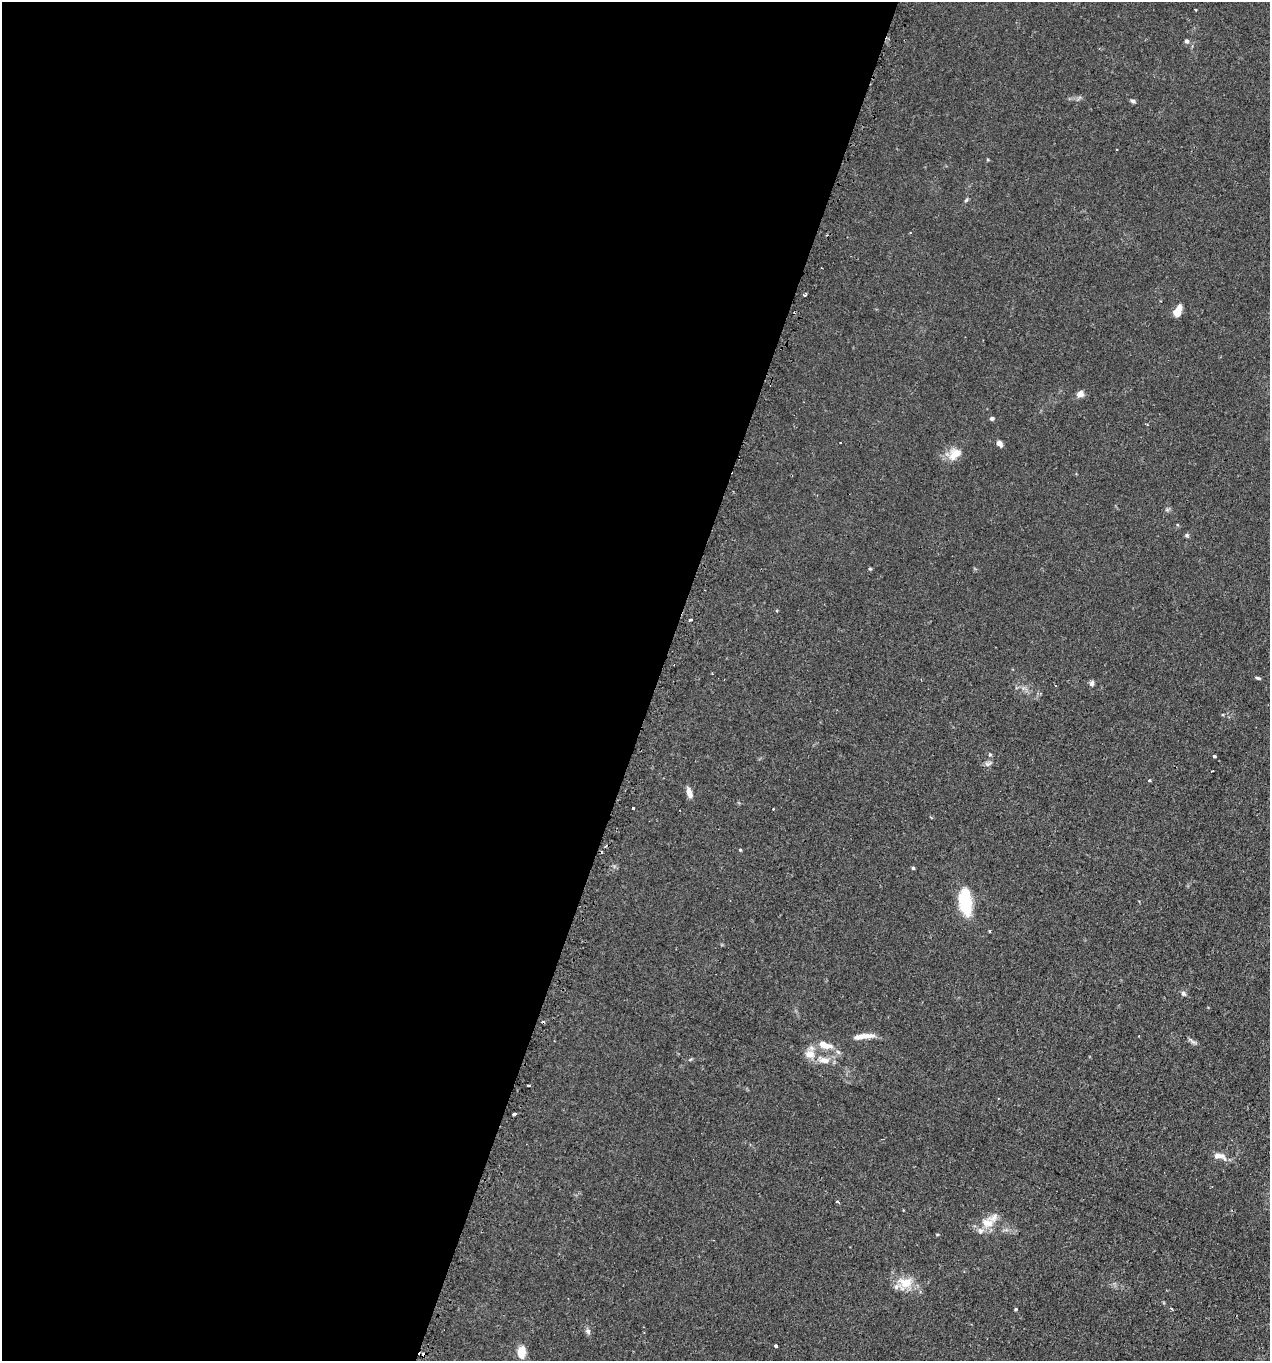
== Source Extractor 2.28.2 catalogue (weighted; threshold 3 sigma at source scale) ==
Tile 5 of 4 x 4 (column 1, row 2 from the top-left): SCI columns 218-1485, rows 2938-4296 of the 5665 x 5686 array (HDU 1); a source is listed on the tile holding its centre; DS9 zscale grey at full resolution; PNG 1272 x 1363 px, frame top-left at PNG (2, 2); no overlay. Shown black and unused: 52% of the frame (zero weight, under 2 of 3 exposures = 3% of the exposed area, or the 3 px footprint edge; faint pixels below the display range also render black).
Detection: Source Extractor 2.28.2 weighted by HDU 2 'WHT'; one run over the whole footprint, this tile lists its part. Background 0.0365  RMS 0.0053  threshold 0.0241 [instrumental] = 3 sigma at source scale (4.5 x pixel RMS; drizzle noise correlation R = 1.50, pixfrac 1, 0.05/0.05 arcsec/px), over >= 5 px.
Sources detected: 47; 4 cosmic-ray / hot-pixel residue — not listed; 4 inside a brighter listed object's ellipse — not listed separately; the other 39 listed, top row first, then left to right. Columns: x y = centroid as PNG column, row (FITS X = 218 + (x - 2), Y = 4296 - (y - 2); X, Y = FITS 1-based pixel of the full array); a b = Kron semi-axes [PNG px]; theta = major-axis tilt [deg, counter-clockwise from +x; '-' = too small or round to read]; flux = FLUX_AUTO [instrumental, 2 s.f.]
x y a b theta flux
1195 9 3 2 - 0.56
1187 41 6 5 - 1.2
1133 101 7 4 -20 1
966 200 7 4 45 0.71
1177 311 11 7 62 6.3
1080 394 6 5 - 4.3
992 418 5 5 - 1
840 443 3 2 - 0.97
1000 443 8 6 -49 2
955 454 19 11 41 6.9
1187 535 6 5 - 0.91
870 569 4 4 - 0.56
691 620 3 3 - 1
1258 678 6 4 -12 0.8
1092 683 6 5 - 1.6
990 754 6 4 0 0.63
1214 756 3 3 - 0.98
1212 771 3 2 - 0.42
1149 780 4 4 - 0.51
689 793 13 6 -71 3.2
633 808 3 2 - 1.7
740 850 5 3 - 0.5
913 868 4 4 - 0.77
965 901 28 12 -83 24
990 931 4 3 - 0.43
1183 993 7 5 -56 1.3
864 1036 24 6 6 6
824 1045 19 8 -20 6.8
824 1060 19 9 -17 5.5
528 1086 3 3 - 0.98
514 1114 3 3 - 2.9
1218 1156 12 7 -8 4.1
837 1201 4 3 - 0.6
994 1217 29 11 40 6.5
905 1282 19 13 -8 9.3
1016 1309 3 3 - 0.57
588 1331 7 7 - 1.3
776 1346 3 3 - 2.1
521 1352 17 10 86 5